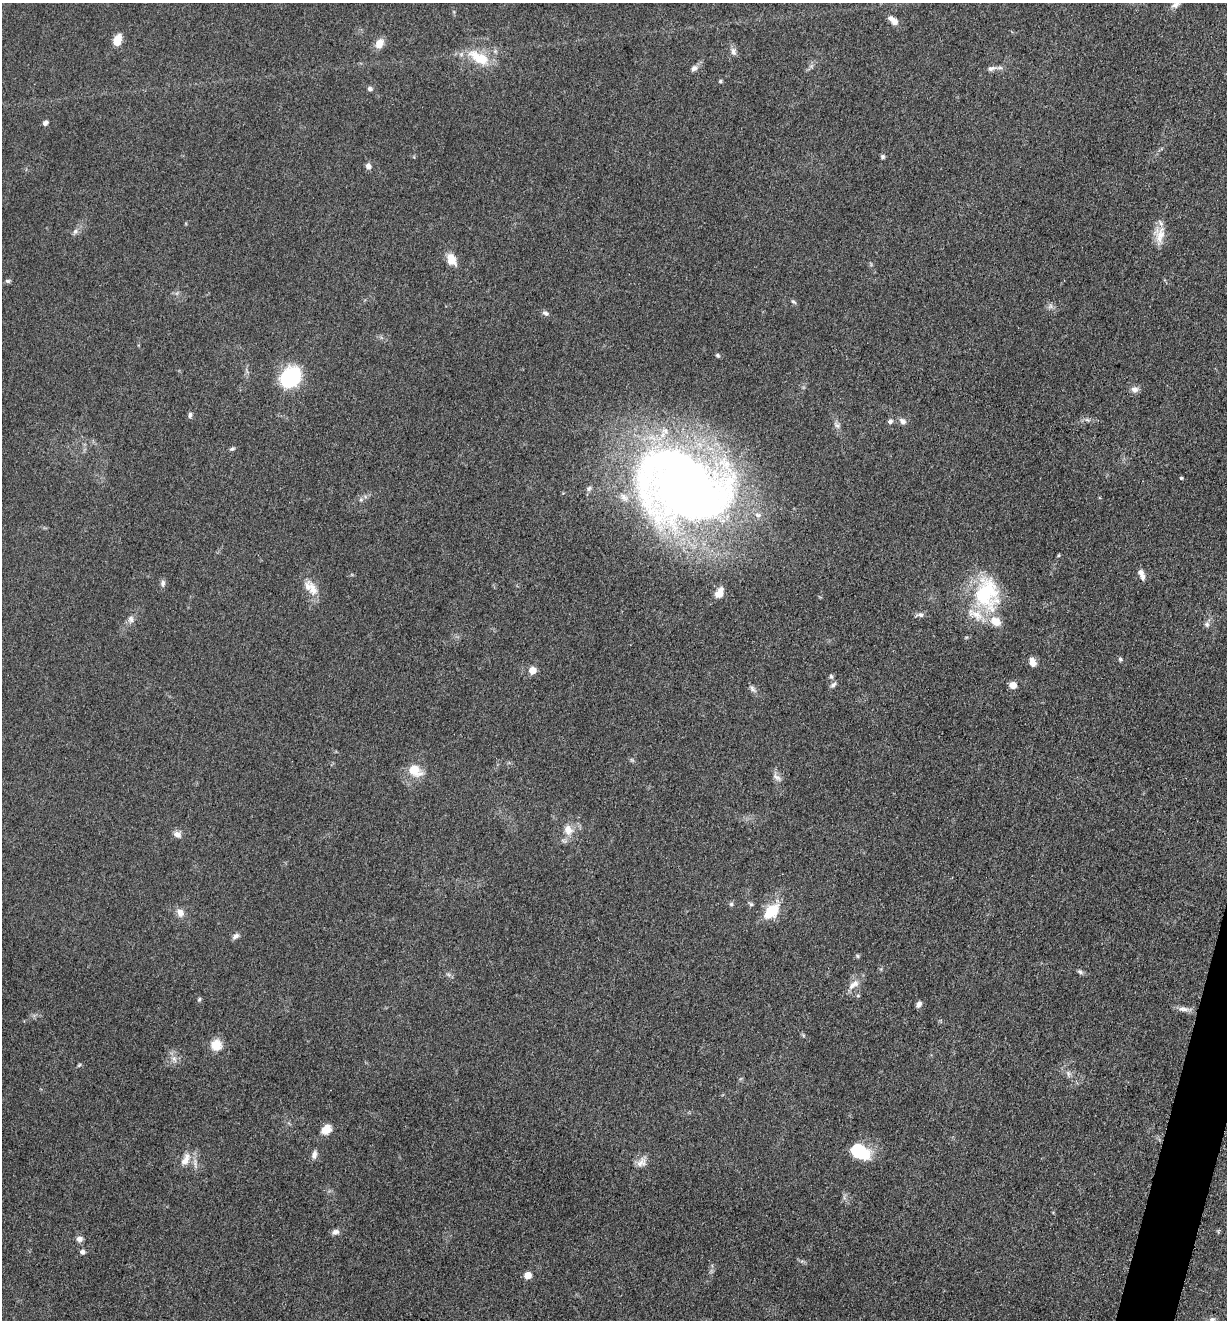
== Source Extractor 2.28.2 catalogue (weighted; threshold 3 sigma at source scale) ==
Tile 6 of 4 x 4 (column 2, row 2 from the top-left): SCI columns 1489-2713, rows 2648-3965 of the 5304 x 5292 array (HDU 1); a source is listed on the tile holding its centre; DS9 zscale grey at full resolution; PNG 1229 x 1322 px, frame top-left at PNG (2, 3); no overlay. Shown black and unused: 1% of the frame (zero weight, under 3 of 5 exposures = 1% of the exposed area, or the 3 px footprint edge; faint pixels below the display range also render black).
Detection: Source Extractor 2.28.2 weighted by HDU 2 'WHT'; one run over the whole footprint, this tile lists its part. Background 0.0504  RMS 0.0058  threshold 0.0261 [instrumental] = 3 sigma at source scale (4.5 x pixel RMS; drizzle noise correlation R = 1.50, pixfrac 1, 0.05/0.05 arcsec/px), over >= 5 px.
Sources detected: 81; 1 inside a brighter object's white glare — not listed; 6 inside a brighter listed object's ellipse — not listed separately; the other 74 listed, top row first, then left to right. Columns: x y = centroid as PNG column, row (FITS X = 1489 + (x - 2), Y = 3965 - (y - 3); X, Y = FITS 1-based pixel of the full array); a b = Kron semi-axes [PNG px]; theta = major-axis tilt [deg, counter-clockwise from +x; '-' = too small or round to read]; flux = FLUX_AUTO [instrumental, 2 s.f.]
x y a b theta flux
1175 4 12 7 34 2.8
893 20 15 7 -42 4.1
117 40 10 7 72 10
379 43 11 9 62 5.7
733 51 11 7 -74 2.3
479 58 30 13 -29 16
694 68 9 7 41 2.1
991 68 11 6 19 2.1
720 81 4 4 - 1
370 89 6 5 - 1.4
45 123 6 5 - 1.9
883 157 6 6 - 1
368 166 7 6 - 2.7
75 231 7 6 - 1.6
1160 235 25 11 74 8.5
451 259 16 11 -66 6.6
8 281 6 5 - 1.2
793 302 8 4 -27 0.98
545 313 8 6 -28 1.6
718 355 6 5 - 0.9
290 377 18 15 40 57
1134 389 9 8 - 2.9
190 415 7 5 75 1.4
890 421 7 6 - 1.6
902 421 9 7 -41 2.5
837 425 9 5 -52 1.8
232 449 7 4 20 1.1
1181 478 4 3 - 0.87
683 486 112 77 -19 470
361 500 7 4 0 1.1
1058 555 5 4 - 0.67
1143 577 11 6 -79 2.6
163 583 9 6 88 1.9
313 589 25 10 -67 7.5
719 593 12 8 66 6.5
987 594 45 33 -87 47
920 615 10 6 -5 2
131 619 10 6 -89 2.2
1207 624 8 7 - 1.8
1120 659 6 5 - 0.91
1033 662 10 7 -73 4.2
532 670 5 5 - 11
831 676 7 5 -73 1.2
833 685 10 5 35 1.6
1013 685 6 6 - 5.6
752 689 11 5 -50 1.9
414 770 14 10 -38 11
777 777 13 6 -30 2.3
568 830 13 10 -79 6.9
177 834 10 8 -20 2.9
731 904 6 6 - 1
771 912 23 12 44 17
180 913 11 8 -68 3.9
236 936 9 6 39 2
857 956 6 4 -88 0.75
1080 972 8 5 -37 1.3
854 984 19 9 37 5.2
858 996 6 3 -18 0.65
199 999 6 4 69 0.87
919 1004 8 6 49 2.2
1183 1009 16 6 -3 3.3
216 1045 11 11 - 9.1
174 1059 10 6 -68 2.7
79 1065 6 4 45 0.76
1068 1074 8 5 -72 1.6
326 1129 14 10 40 5.7
861 1154 25 13 -7 18
314 1155 10 6 76 2.6
185 1160 18 10 63 6.6
641 1162 15 10 42 4.2
335 1232 10 7 4 2.2
79 1239 8 7 - 2.5
82 1252 5 5 - 2.3
528 1275 5 5 - 9.5
Isophote crosses this tile's border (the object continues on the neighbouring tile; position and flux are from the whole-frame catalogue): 1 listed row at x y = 1175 4